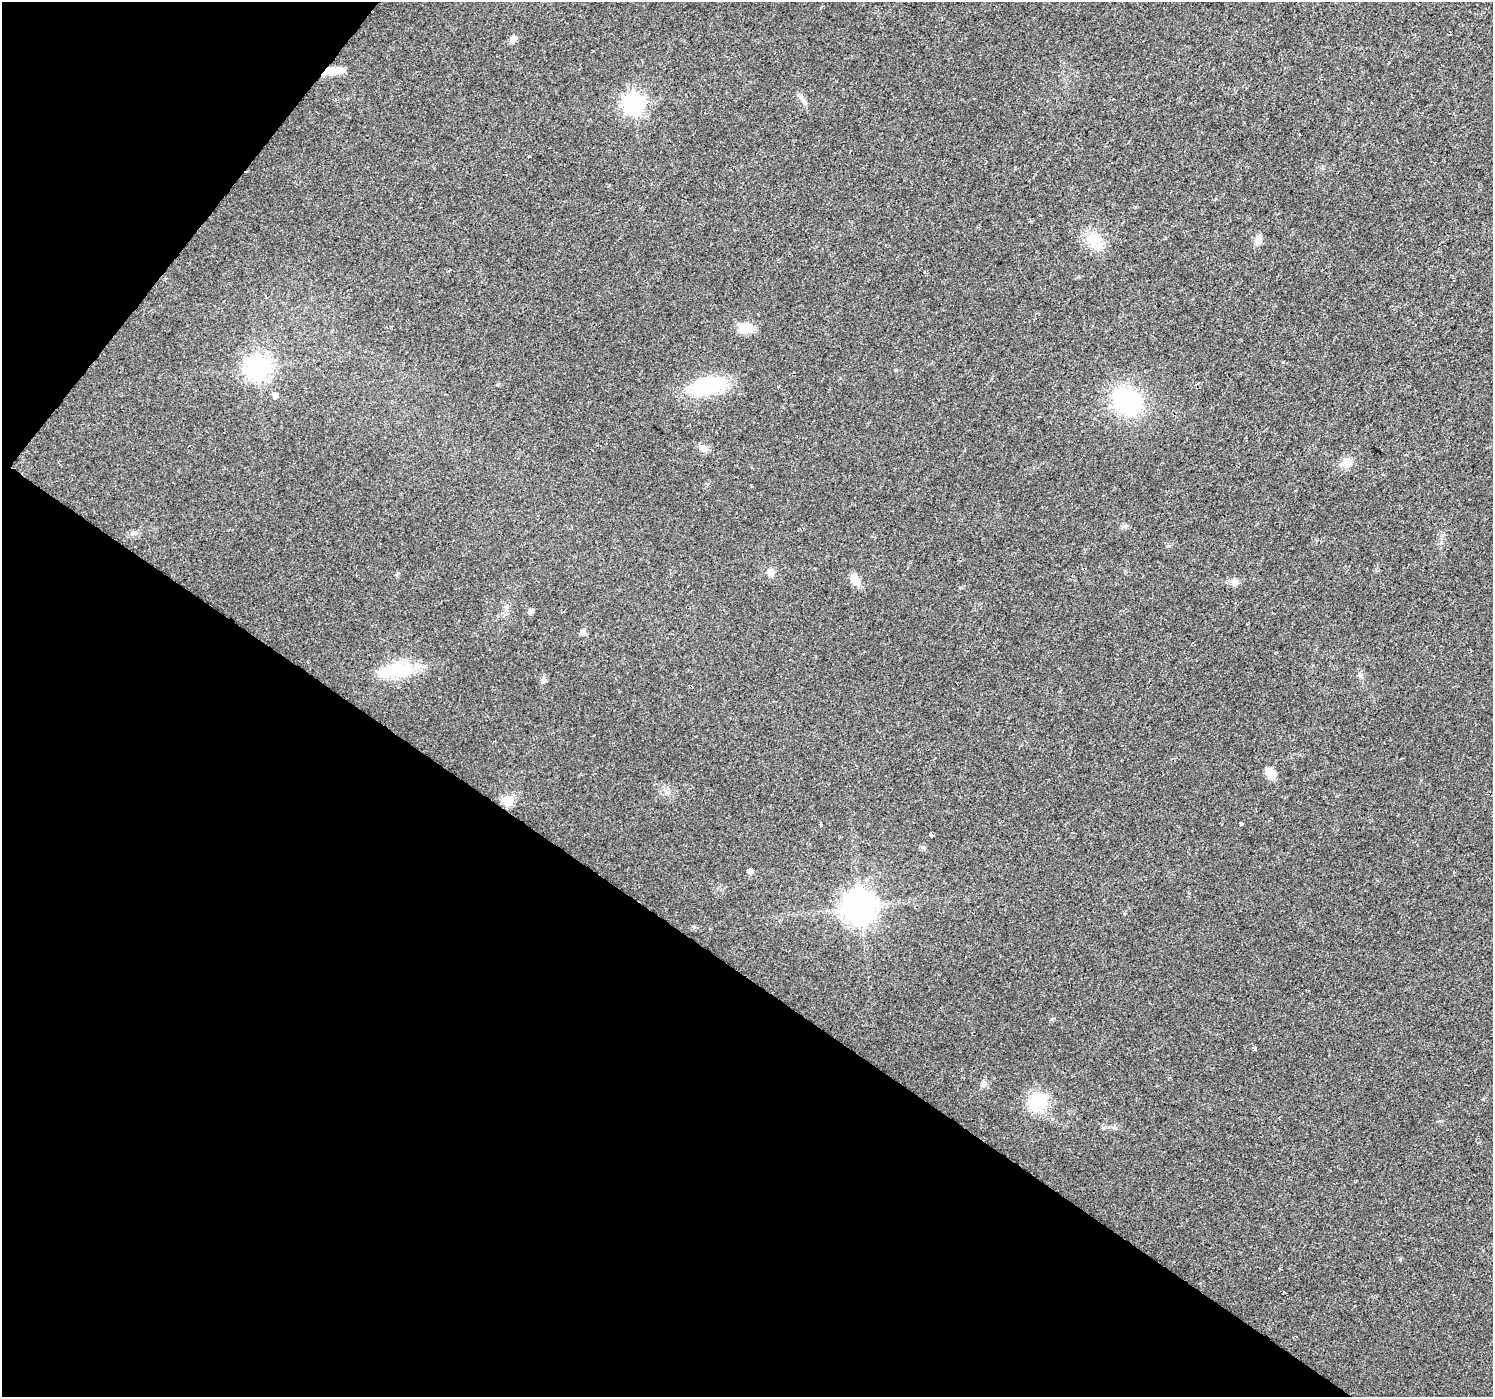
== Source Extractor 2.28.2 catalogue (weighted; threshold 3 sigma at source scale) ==
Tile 9 of 4 x 4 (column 1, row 3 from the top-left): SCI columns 7-1497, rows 1651-3045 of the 5985 x 6026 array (HDU 1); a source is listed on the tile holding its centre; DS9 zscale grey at full resolution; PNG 1495 x 1399 px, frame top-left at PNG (2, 2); no overlay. Shown black and unused: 35% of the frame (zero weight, under 2 of 3 exposures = <1% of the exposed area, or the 3 px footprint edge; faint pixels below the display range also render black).
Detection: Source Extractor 2.28.2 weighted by HDU 2 'WHT'; one run over the whole footprint, this tile lists its part. Background 0.0172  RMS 0.0046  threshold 0.0206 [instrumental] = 3 sigma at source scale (4.5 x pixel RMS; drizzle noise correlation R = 1.50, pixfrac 1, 0.0396/0.0396 arcsec/px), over >= 5 px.
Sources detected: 36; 2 inside a brighter object's white glare — not listed; the other 34 listed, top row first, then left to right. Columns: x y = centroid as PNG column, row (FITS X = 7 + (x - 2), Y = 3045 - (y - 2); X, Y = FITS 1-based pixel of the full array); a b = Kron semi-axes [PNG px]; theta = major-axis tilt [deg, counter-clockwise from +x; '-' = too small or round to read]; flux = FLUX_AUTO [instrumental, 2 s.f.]
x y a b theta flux
513 39 9 7 58 2.1
337 70 24 8 7 4.8
802 99 17 5 -56 2.1
634 103 8 7 - 220
1094 239 21 15 -31 9.7
1258 240 12 8 78 2.9
745 328 17 11 -13 7.4
258 367 8 8 - 340
708 387 47 20 18 26
275 396 6 5 - 1.9
1127 401 28 22 -45 49
703 448 12 8 -23 2.7
1346 462 6 5 - 21
135 533 7 4 -18 0.88
770 572 9 9 - 2.5
855 579 13 9 -62 4.7
1235 583 11 7 17 2
531 611 5 5 - 2
582 632 8 7 - 1.3
392 671 51 15 17 20
1360 675 9 5 -63 1.2
543 680 8 6 65 1.5
1271 773 11 8 -47 5.9
508 800 6 6 - 30
1241 823 3 3 - 11
821 824 3 3 - 0.69
931 835 4 3 - 1.5
923 848 6 5 - 0.88
750 871 5 4 - 2.2
860 907 10 10 - 780
1255 1049 4 3 - 0.8
984 1083 9 6 24 1.7
1038 1101 16 14 36 22
1400 1259 5 5 - 0.54
Unlisted compact peaks at least as high as the median listed source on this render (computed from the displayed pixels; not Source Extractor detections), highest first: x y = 1052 1019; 896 370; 1283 362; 1189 893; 694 927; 1125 526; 1078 277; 1441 542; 529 156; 1483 1099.